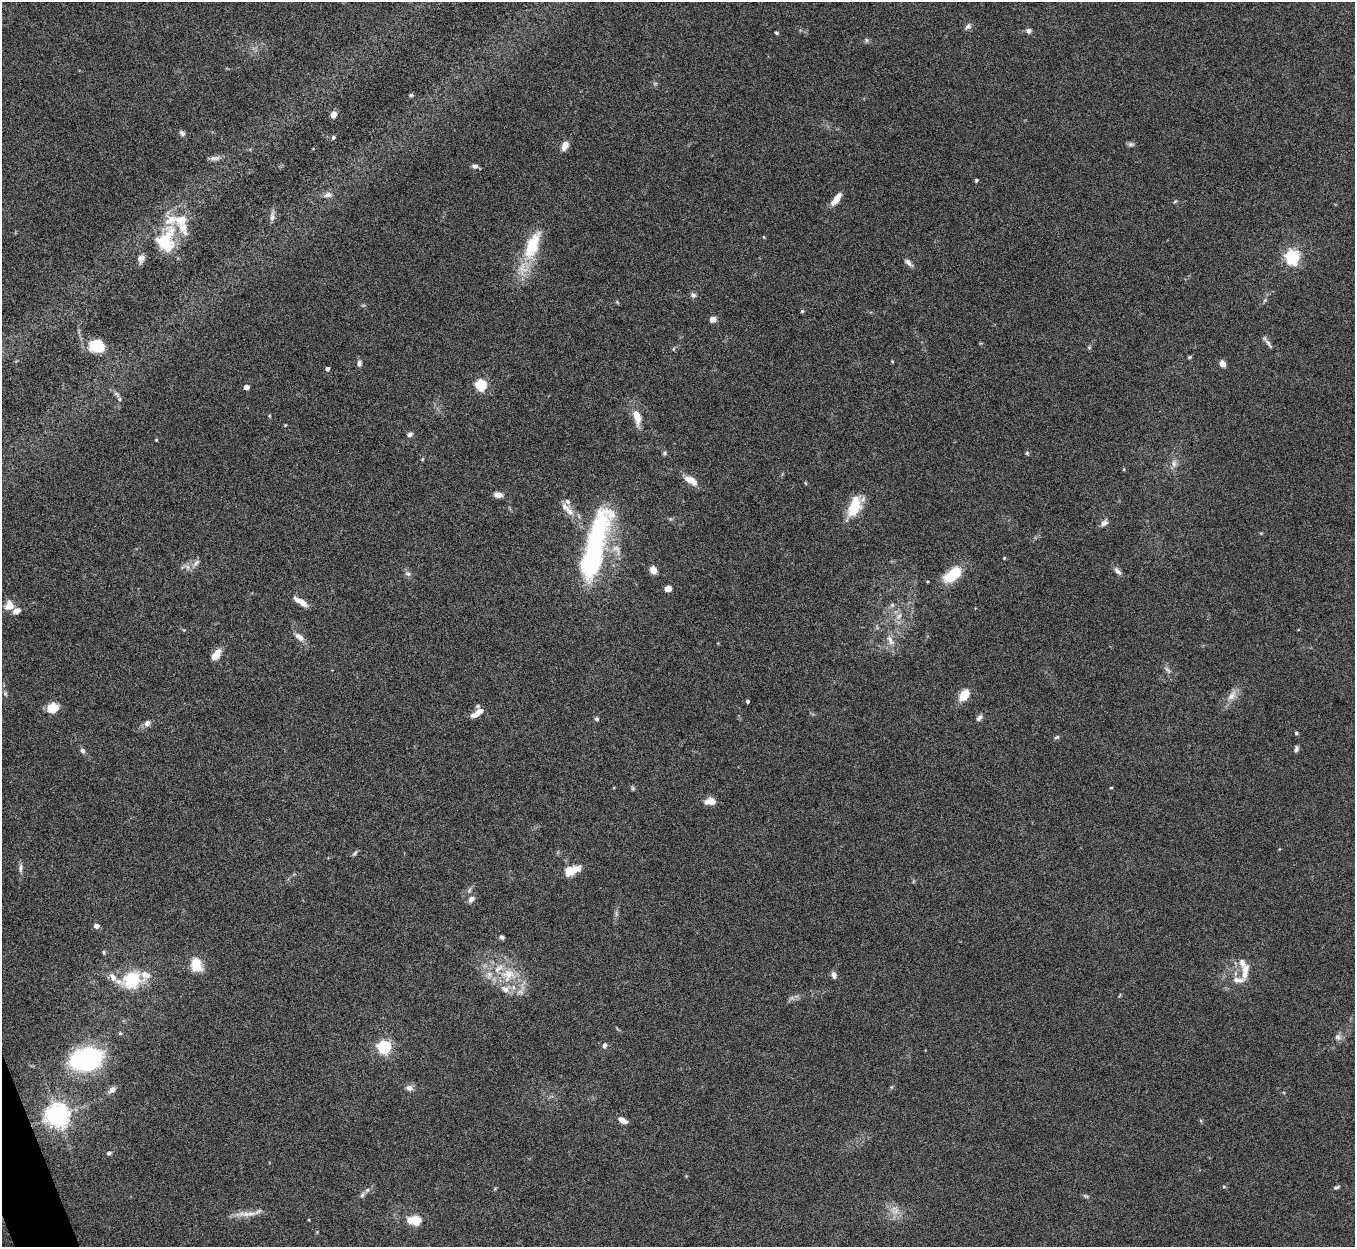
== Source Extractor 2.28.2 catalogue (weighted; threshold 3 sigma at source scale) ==
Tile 7 of 4 x 4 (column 3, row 2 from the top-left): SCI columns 2711-4063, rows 2641-3885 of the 5420 x 5405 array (HDU 1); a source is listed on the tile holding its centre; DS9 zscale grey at full resolution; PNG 1357 x 1249 px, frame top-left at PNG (2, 2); no overlay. Shown black and unused: <1% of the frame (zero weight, under 5 of 10 exposures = <1% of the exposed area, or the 3 px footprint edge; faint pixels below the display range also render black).
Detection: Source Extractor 2.28.2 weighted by HDU 2 'WHT'; one run over the whole footprint, this tile lists its part. Background 0.157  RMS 0.0059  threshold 0.024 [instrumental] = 3 sigma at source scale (4.09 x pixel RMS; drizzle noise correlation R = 1.36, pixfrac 0.8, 0.05/0.05 arcsec/px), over >= 5 px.
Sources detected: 137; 4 too faint to see at this stretch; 3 inside a brighter object's white glare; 1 long thin detection or spike segment (spike, bleed or trail) — not listed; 14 inside a brighter listed object's ellipse — not listed separately; the other 115 listed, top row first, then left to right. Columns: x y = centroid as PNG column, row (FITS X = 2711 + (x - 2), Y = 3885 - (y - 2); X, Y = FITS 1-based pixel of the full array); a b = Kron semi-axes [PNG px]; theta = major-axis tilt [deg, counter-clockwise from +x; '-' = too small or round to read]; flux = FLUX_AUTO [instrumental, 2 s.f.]
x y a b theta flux
968 26 10 7 45 1.8
1028 31 6 6 - 1.9
776 33 4 3 - 0.89
867 40 7 5 -23 1.1
411 95 6 4 0 0.84
334 114 6 6 - 4.1
182 133 8 6 -43 1.6
333 137 5 5 - 0.96
1131 144 9 5 -7 1.3
565 146 12 7 66 4
215 158 14 6 7 2.5
475 166 7 6 - 1.8
976 180 4 3 - 1.1
328 195 12 7 7 2.7
836 199 13 5 53 7.6
1175 201 6 3 20 0.62
272 216 16 6 84 2.4
764 237 5 3 - 0.44
165 238 44 18 50 25
532 246 47 17 68 25
1292 257 6 6 - 130
908 263 12 5 -42 2.2
693 295 8 7 - 1.5
617 302 5 4 - 0.63
802 311 4 4 - 0.74
713 319 7 6 - 3.1
1269 344 20 5 -54 2.1
97 346 15 12 -23 15
1089 347 6 5 - 0.85
1189 357 5 4 - 0.74
892 361 4 3 - 0.43
359 363 8 5 80 1.6
1222 364 7 6 - 3.4
327 369 4 4 - 1.8
481 385 5 5 - 56
246 387 4 4 - 4.7
117 394 10 5 -38 1.6
637 417 21 9 -76 7.5
285 425 4 3 - 0.42
410 434 7 5 25 1.5
156 440 4 3 - 0.49
664 453 6 5 - 1.1
1027 453 5 5 - 0.72
423 459 6 3 70 0.53
1174 463 11 8 -85 2.9
1124 469 5 3 - 0.45
691 480 16 8 -32 6.4
805 483 5 3 - 0.51
498 495 8 6 -10 3.6
855 503 18 14 41 15
565 507 20 9 -40 5.2
1104 523 12 7 42 2.4
616 549 21 10 -52 6.3
594 552 84 19 76 100
1004 558 4 3 - 0.52
196 563 13 6 48 2.4
187 567 12 6 -21 2.6
653 570 7 6 - 4.8
1117 571 13 6 -50 2.1
408 574 8 6 -35 1.6
952 575 22 11 37 18
668 588 6 5 - 4.6
301 602 18 6 -32 5.2
892 605 6 6 - 1.2
9 606 9 9 - 6.7
299 637 15 8 -37 3.6
890 640 18 8 -60 4.2
216 655 11 6 51 7.9
1167 670 12 5 -47 1.8
5 694 6 5 - 1
964 695 11 7 51 11
1232 695 18 9 53 5
747 701 3 3 - 0.97
53 708 13 11 12 7.9
477 713 18 7 35 4.9
979 717 10 5 47 1.8
597 719 5 4 - 1.3
147 723 8 7 - 2.7
1296 733 4 4 - 1
1057 737 7 5 18 1.1
1296 749 8 5 68 1.4
82 751 7 6 - 1.5
1111 788 4 3 - 0.39
710 801 12 8 5 4.9
355 853 10 4 50 1
20 868 12 6 85 2
571 870 14 8 16 14
471 899 10 7 52 2.4
616 914 8 4 90 1.2
96 926 5 5 - 2.6
502 937 6 5 - 1.2
104 952 7 3 -82 0.74
196 965 18 13 -74 9.5
1245 971 23 9 82 6.7
508 974 21 18 9 17
834 975 8 6 -73 2.5
113 977 13 7 -56 3.5
132 980 10 7 17 84
520 992 11 7 0 3
1338 1037 9 8 - 2.3
604 1045 6 5 - 2.1
384 1047 6 6 - 100
86 1059 25 16 11 88
892 1087 6 4 71 0.65
409 1088 9 7 -9 2.6
112 1090 11 7 37 2.5
57 1115 7 7 - 500
622 1120 10 5 -29 3.9
109 1153 6 5 - 1.2
1224 1187 5 3 - 0.53
1336 1187 8 4 20 1.1
367 1190 8 5 28 1.6
1086 1196 8 4 -26 0.99
896 1211 12 6 59 3.4
414 1220 15 10 -5 10